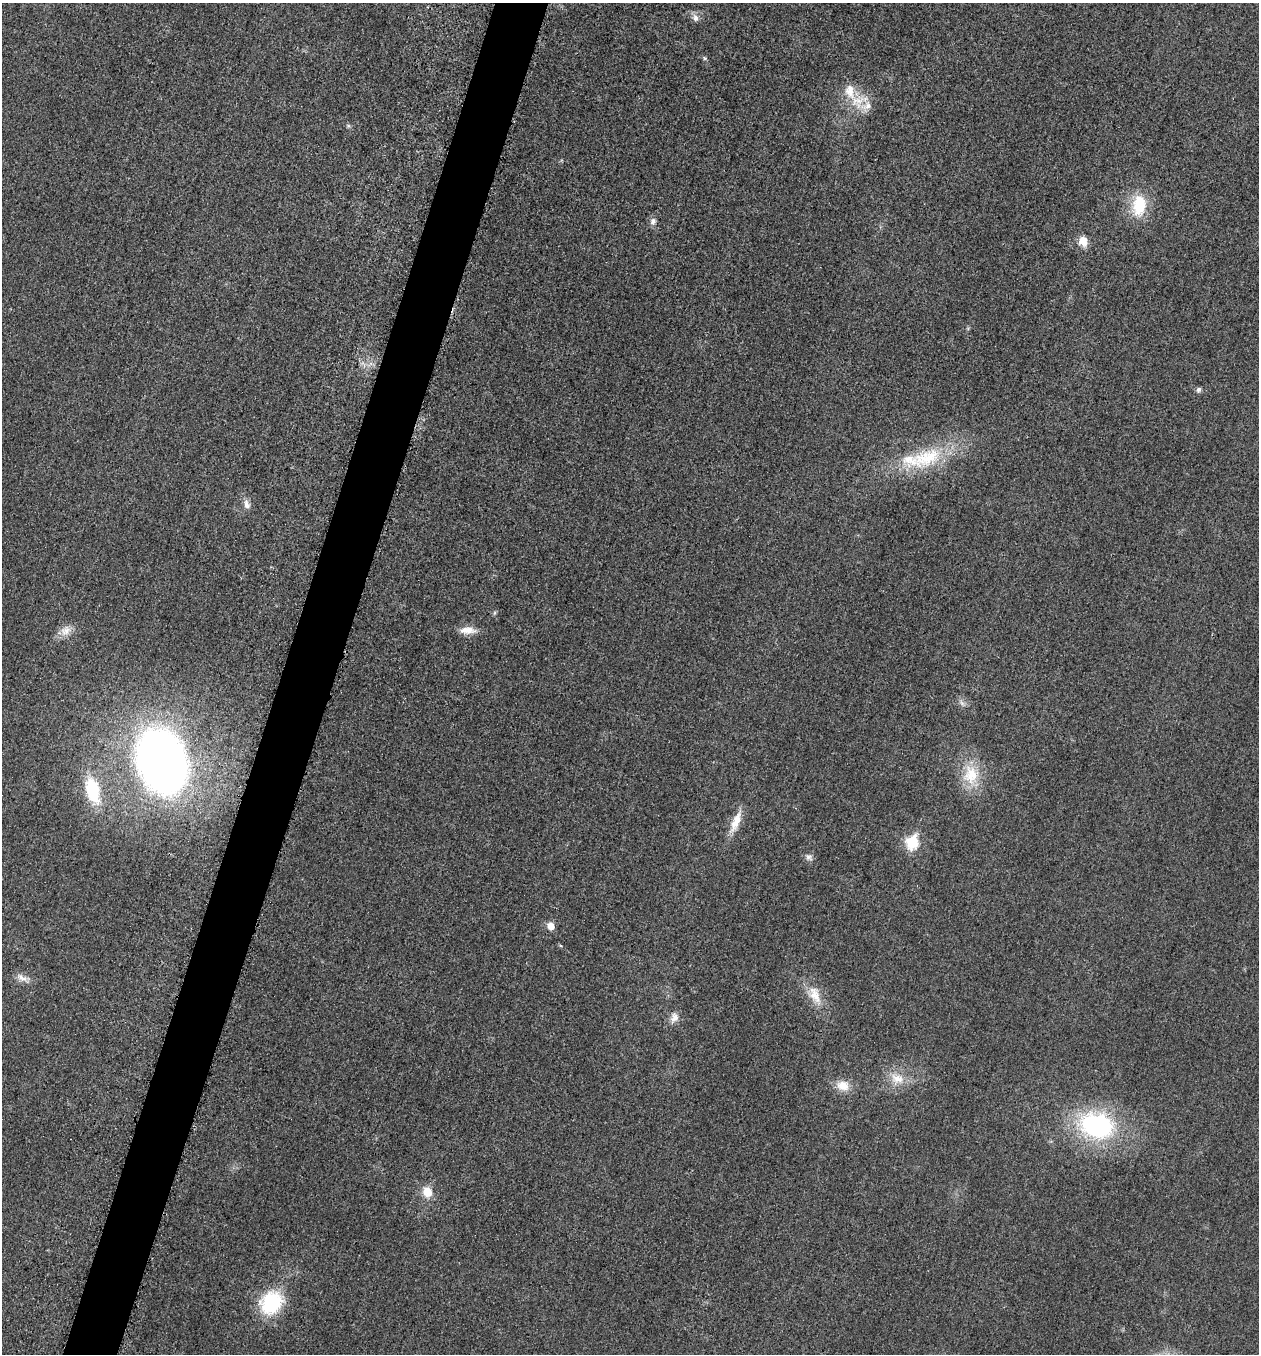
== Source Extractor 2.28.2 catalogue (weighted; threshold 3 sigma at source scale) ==
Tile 7 of 4 x 4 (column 3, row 2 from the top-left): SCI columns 2713-3969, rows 2726-4077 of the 5507 x 5463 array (HDU 1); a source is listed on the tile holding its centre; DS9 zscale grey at full resolution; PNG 1261 x 1356 px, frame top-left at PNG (2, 3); no overlay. Shown black and unused: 4% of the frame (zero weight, under 3 of 5 exposures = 4% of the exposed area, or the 3 px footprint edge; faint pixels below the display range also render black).
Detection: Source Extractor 2.28.2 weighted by HDU 2 'WHT'; one run over the whole footprint, this tile lists its part. Background 0.0227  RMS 0.0053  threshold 0.0237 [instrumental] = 3 sigma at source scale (4.5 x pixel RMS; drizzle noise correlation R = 1.50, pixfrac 1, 0.05/0.05 arcsec/px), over >= 5 px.
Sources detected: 32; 3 inside a brighter listed object's ellipse — not listed separately; the other 29 listed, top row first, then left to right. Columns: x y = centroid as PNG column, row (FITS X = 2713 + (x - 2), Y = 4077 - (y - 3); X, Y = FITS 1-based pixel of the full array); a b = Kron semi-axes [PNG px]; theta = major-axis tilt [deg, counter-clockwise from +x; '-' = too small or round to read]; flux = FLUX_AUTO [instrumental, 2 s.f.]
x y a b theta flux
695 18 11 8 -67 2.7
705 58 7 5 -28 0.9
857 101 33 14 19 12
348 126 6 5 - 0.87
1139 205 29 18 84 21
653 221 10 8 74 2.4
1083 241 13 10 -67 5.9
1199 390 7 6 - 1.4
926 458 56 26 20 41
247 504 13 8 -74 3.3
494 613 6 4 71 0.79
467 630 21 9 -1 6.4
66 631 16 12 47 5.7
962 703 12 5 -52 2
161 761 41 30 -72 510
971 775 30 23 -86 20
92 790 23 11 -75 33
736 822 31 10 68 9
912 842 8 6 73 44
809 857 11 7 -34 2.2
551 926 6 6 - 6.6
23 978 20 9 -25 4.1
815 995 30 15 -65 12
674 1017 16 10 75 4.3
897 1078 22 16 -27 11
843 1086 18 14 -13 8
1097 1125 37 27 -12 82
427 1192 14 11 -64 7.8
271 1303 24 20 50 39